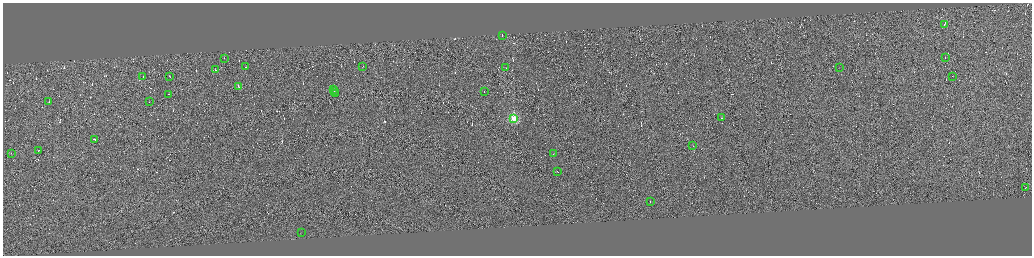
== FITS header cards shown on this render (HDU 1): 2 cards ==
NAXIS1  =                 4117
NAXIS2  =                 1014

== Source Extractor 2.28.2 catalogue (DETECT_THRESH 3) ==
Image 4117 x 1014 px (HDU 1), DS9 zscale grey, zoomed out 1/4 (1 PNG px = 4 x 4 image px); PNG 1034 x 258 px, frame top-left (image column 3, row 1011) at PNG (3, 3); each listed source drawn as its Kron ellipse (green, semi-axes under 4 px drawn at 4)
Background 0.0919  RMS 2.9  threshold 8.72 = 3 sigma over >= 5 px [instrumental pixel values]
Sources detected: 567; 536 cannot appear on this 1/4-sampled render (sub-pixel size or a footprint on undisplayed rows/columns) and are neither listed nor drawn; the other 31 listed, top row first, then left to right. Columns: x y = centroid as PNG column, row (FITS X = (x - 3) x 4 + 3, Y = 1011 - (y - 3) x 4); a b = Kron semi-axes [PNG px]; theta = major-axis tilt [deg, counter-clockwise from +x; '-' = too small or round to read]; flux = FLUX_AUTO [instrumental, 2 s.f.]
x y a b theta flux
945 24 3 1 - 7.2e+04
502 36 2 1 - 1.1e+06
945 57 2 1 - 7.7e+03
224 58 2 1 - 7.6e+03
363 66 2 1 - 6.4e+03
246 67 2 1 - 1.9e+04
506 67 2 1 - 9.3e+03
839 67 2 1 - 3.1e+03
215 70 2 1 - 1.4e+04
143 76 2 1 - 9.9e+03
169 76 2 1 - 6.3e+03
952 76 2 1 - 7.6e+03
238 86 3 1 - 4.7e+04
333 90 2 1 - 1.4e+04
334 91 3 1 - 8.3e+03
484 92 2 1 - 5.4e+03
169 94 3 1 - 8.4e+03
335 94 3 1 - 8.7e+03
49 102 2 1 - 6.0e+03
149 102 2 1 - 6.3e+03
514 118 2 2 - 9.9e+04
721 118 2 1 - 4.3e+03
94 139 2 1 - 6.7e+04
692 145 2 1 - 6.2e+03
38 150 2 1 - 9.2e+04
11 153 2 1 - 1.5e+04
554 153 2 1 - 1.1e+04
557 171 2 1 - 7.2e+03
1025 188 3 1 - 1.8e+04
650 202 3 1 - 2.2e+04
302 232 2 1 - 1.6e+06
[536 sub-pixel or undisplayed-footprint detections neither listed nor drawn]